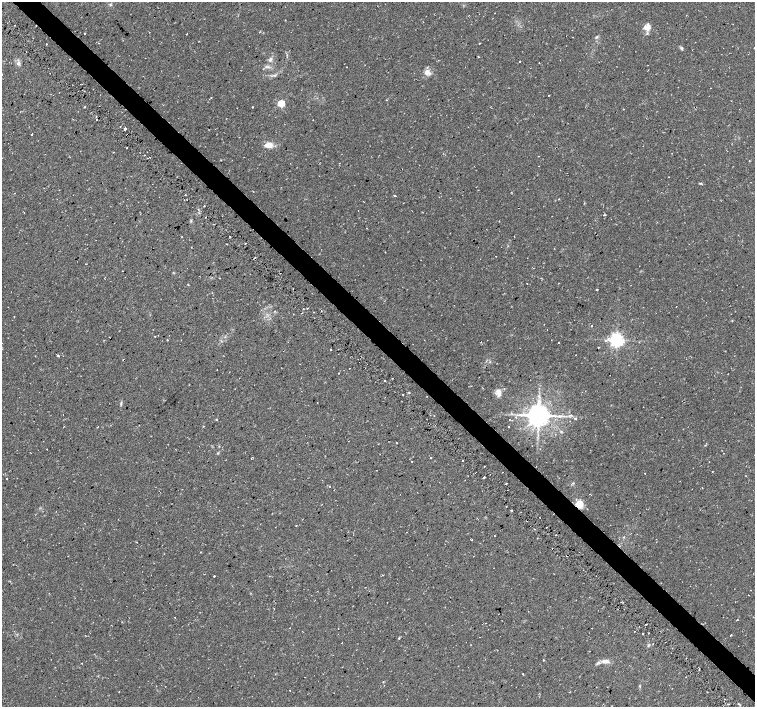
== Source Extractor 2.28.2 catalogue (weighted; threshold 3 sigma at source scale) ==
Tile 6 of 4 x 4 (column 2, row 2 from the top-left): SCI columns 1550-3055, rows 3015-4423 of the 6070 x 6056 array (HDU 1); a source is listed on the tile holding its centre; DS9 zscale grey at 2 x 2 block average (1 PNG px = mean of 2 x 2 image px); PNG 757 x 709 px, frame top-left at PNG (2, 2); no overlay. Shown black and unused: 4% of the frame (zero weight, under 2 of 3 exposures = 2% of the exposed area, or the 3 px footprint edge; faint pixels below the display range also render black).
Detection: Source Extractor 2.28.2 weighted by HDU 2 'WHT'; one run over the whole footprint, this tile lists its part. Background 0.11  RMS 0.0079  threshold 0.0356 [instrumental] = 3 sigma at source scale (4.5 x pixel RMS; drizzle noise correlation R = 1.50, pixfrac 1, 0.0396/0.0396 arcsec/px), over >= 5 px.
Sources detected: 134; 17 cosmic-ray / hot-pixel residue — not listed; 1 coinciding with a brighter row at this scale — not listed separately; the other 116 listed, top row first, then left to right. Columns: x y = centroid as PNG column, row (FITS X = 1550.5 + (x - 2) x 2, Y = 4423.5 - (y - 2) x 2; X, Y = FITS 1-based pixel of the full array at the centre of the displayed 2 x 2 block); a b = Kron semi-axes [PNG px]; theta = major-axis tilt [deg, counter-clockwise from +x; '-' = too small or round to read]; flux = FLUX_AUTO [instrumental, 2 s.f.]
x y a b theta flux
110 5 4 3 - 2
285 20 2 2 - 0.87
647 27 3 3 - 55
572 30 2 2 - 0.6
84 33 2 2 - 4.4
187 34 2 2 - 2.3
597 37 4 3 - 2.4
98 43 2 2 - 1.5
479 43 2 2 - 0.96
47 44 2 2 - 2.5
681 48 5 4 - 2.7
270 59 5 4 - 4.9
520 61 2 2 - 4.2
18 63 6 5 - 5.6
539 63 2 2 - 0.61
346 67 2 2 - 1.7
427 72 8 7 - 10
211 97 2 2 - 1
386 100 2 2 - 0.83
281 103 3 3 - 79
85 107 2 2 - 1.7
252 107 2 2 - 2
623 109 2 2 - 0.85
96 117 2 2 - 1.6
96 120 2 2 - 1
120 126 2 2 - 0.96
125 129 2 2 - 11
32 134 2 2 - 5.9
239 137 2 2 - 0.77
269 145 10 6 -1 16
669 177 2 2 - 0.57
700 184 5 2 - 1.5
185 195 2 2 - 0.95
395 196 2 2 - 3
403 203 2 2 - 0.76
198 210 2 2 - 1.5
604 215 4 2 - 1.4
191 221 4 3 - 1.9
514 236 2 2 - 3.2
245 243 2 2 - 1.2
226 244 2 2 - 0.87
191 247 2 2 - 0.62
86 264 2 2 - 0.7
122 271 2 2 - 0.85
188 284 2 2 - 0.9
597 289 2 2 - 9.7
307 308 2 2 - 1.2
274 311 2 2 - 1.5
293 314 2 2 - 1
732 320 3 2 - 1.1
592 326 2 2 - 1.2
155 336 2 2 - 1.5
168 340 3 2 - 1.2
617 340 4 4 - 620
639 342 2 2 - 0.85
598 347 2 2 - 1.7
330 349 2 2 - 4
57 356 3 2 - 1.5
123 359 2 2 - 1.3
350 368 2 2 - 1
217 370 2 2 - 0.51
338 373 2 2 - 0.61
385 381 2 2 - 3
498 392 8 7 - 13
402 395 2 2 - 2.6
121 403 6 2 80 2.5
643 407 2 2 - 0.91
538 415 6 5 - 2300
569 416 3 2 - 2.1
662 417 2 2 - 0.61
216 419 3 2 - 1
575 419 2 2 - 10
508 426 2 2 - 5.4
561 432 4 3 - 1.9
396 443 2 2 - 3.6
47 449 2 2 - 0.58
218 453 3 2 - 1.4
251 458 2 2 - 0.99
430 458 2 2 - 2.8
462 461 2 2 - 1.2
412 462 2 2 - 3.3
712 472 2 2 - 0.81
645 474 2 2 - 1.8
484 477 2 2 - 3
6 478 2 2 - 2.5
506 483 2 2 - 1.1
573 483 3 2 - 1.4
330 486 2 2 - 3.3
702 488 2 2 - 0.83
579 504 3 3 - 130
219 510 2 2 - 0.6
512 511 2 2 - 1.9
296 526 2 2 - 0.67
406 532 2 2 - 1.2
624 537 3 3 - 1.3
471 540 2 2 - 1.2
136 542 2 2 - 5.7
201 552 2 2 - 0.95
214 576 2 2 - 2.1
175 617 2 2 - 2.1
737 619 2 2 - 1.4
646 624 2 2 - 1.6
289 628 2 2 - 4.5
634 631 2 2 - 1.5
730 635 2 2 - 2.3
342 643 2 2 - 1.5
653 644 2 2 - 1.2
543 660 2 2 - 1.1
605 661 13 5 -5 9.7
82 663 2 2 - 1.1
342 667 2 2 - 0.55
523 674 2 2 - 3.4
304 677 2 2 - 1.2
639 686 4 2 - 1.6
290 690 2 2 - 0.81
738 704 3 2 - 1.7
Overlapping masked pixels (flux is a lower limit): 1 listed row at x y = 579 504
Diffuse or blended objects may show on this block-average render without a row.